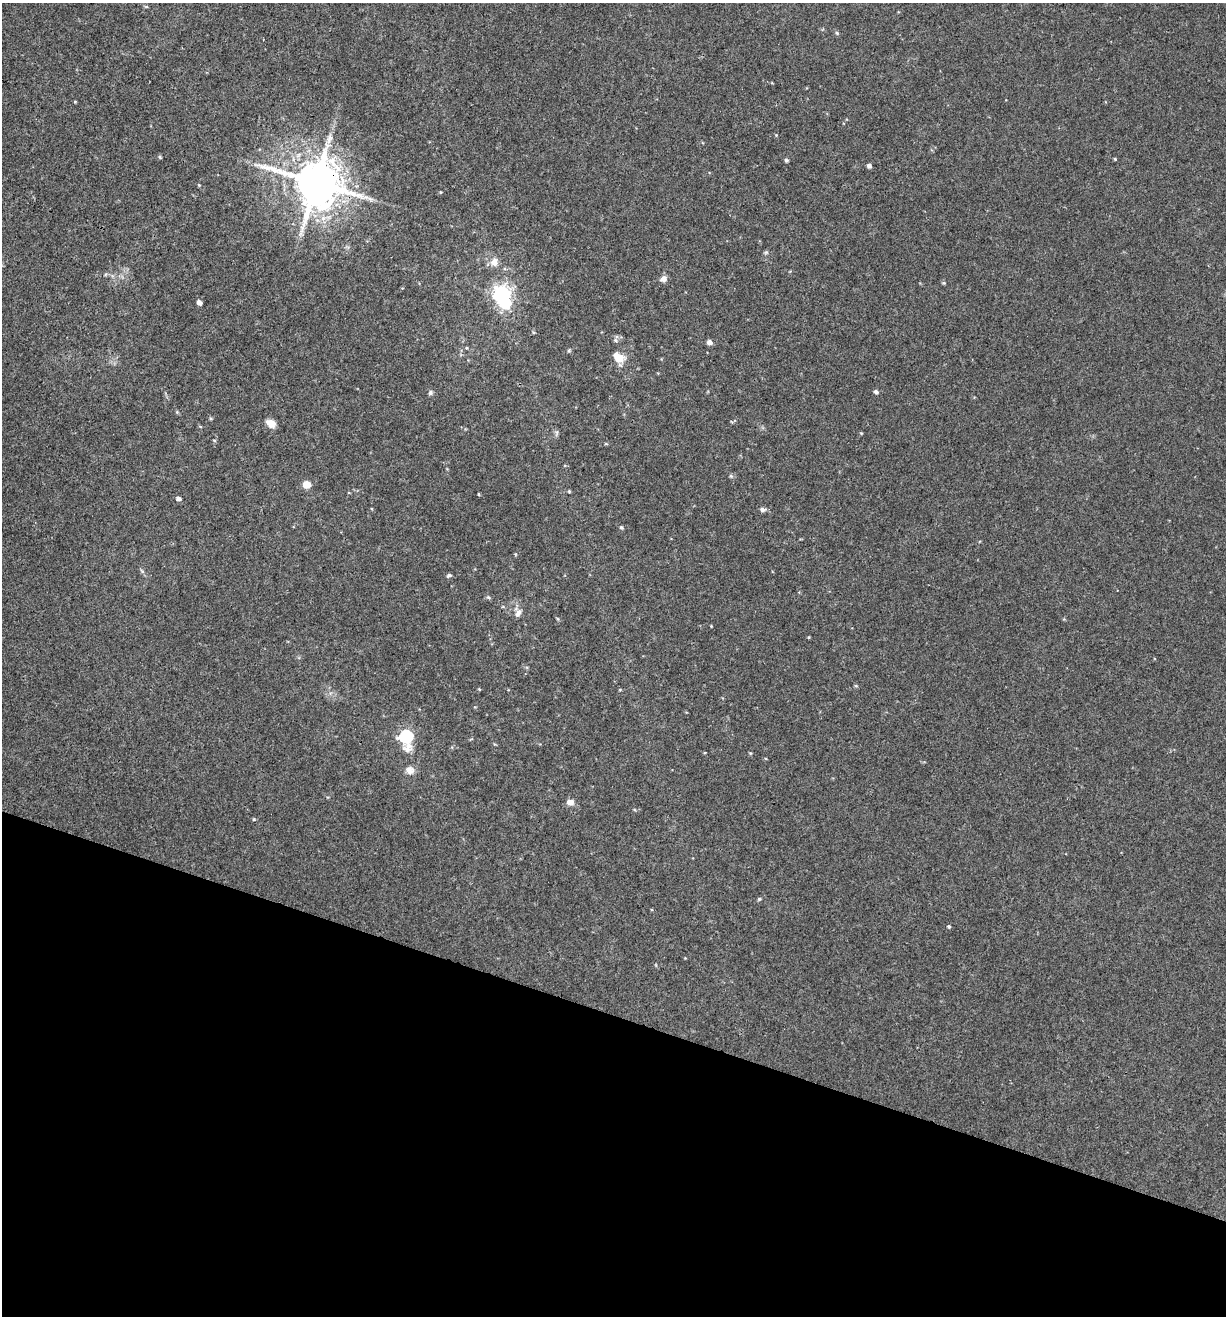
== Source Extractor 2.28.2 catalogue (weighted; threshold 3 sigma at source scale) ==
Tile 15 of 4 x 4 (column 3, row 4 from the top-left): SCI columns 2572-3795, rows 4-1317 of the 5271 x 5259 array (HDU 1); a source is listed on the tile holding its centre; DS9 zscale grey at full resolution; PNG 1228 x 1318 px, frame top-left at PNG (2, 3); no overlay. Shown black and unused: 23% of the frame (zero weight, under 3 of 4 exposures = <1% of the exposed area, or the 3 px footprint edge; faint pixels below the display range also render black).
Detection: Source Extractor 2.28.2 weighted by HDU 2 'WHT'; one run over the whole footprint, this tile lists its part. Background 0.00115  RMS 0.0035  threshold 0.016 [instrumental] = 3 sigma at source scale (4.5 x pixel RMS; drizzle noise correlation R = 1.50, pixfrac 1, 0.05/0.05 arcsec/px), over >= 5 px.
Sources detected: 47; all 47 listed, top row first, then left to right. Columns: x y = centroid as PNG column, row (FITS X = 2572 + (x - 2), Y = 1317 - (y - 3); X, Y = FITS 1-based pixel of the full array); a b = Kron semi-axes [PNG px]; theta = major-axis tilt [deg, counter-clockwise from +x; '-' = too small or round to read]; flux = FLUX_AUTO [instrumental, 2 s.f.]
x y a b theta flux
837 33 6 5 - 0.56
75 102 5 3 - 0.29
776 135 4 4 - 0.3
160 157 4 4 - 0.48
1115 159 4 3 - 0.34
786 160 4 4 - 0.68
869 166 4 4 - 1.2
316 183 14 12 -39 1800
199 185 4 3 - 0.32
440 192 4 3 - 0.34
766 252 6 4 19 0.48
494 262 12 9 83 2.6
663 279 9 7 18 1.6
944 283 5 4 - 0.39
502 294 9 7 -66 160
199 302 4 4 - 1.7
615 340 7 5 -4 0.71
709 342 5 4 - 1.9
569 350 6 3 72 0.38
619 358 15 10 -37 4.6
876 392 5 4 - 1
430 393 7 6 - 0.71
271 423 10 8 -30 2.9
214 440 5 3 - 0.35
731 476 7 4 -44 0.54
306 484 5 5 - 7
569 491 4 3 - 0.38
479 494 5 3 - 0.31
178 499 5 4 - 1.3
763 509 8 6 -3 0.92
621 527 5 4 - 0.55
142 571 7 4 -46 0.61
449 575 6 4 20 0.72
488 597 6 4 -20 0.55
518 613 12 7 63 1.6
711 626 3 3 - 0.27
809 637 4 3 - 0.25
856 686 6 3 -18 0.35
479 689 4 4 - 0.29
620 690 5 3 - 0.27
406 737 8 7 - 49
750 753 5 3 - 0.33
410 770 12 10 -42 2.1
570 802 8 7 - 2.2
254 819 5 4 - 0.37
759 899 4 4 - 0.49
949 927 5 4 - 0.46
Overlapping masked pixels (flux is a lower limit): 1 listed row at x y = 316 183